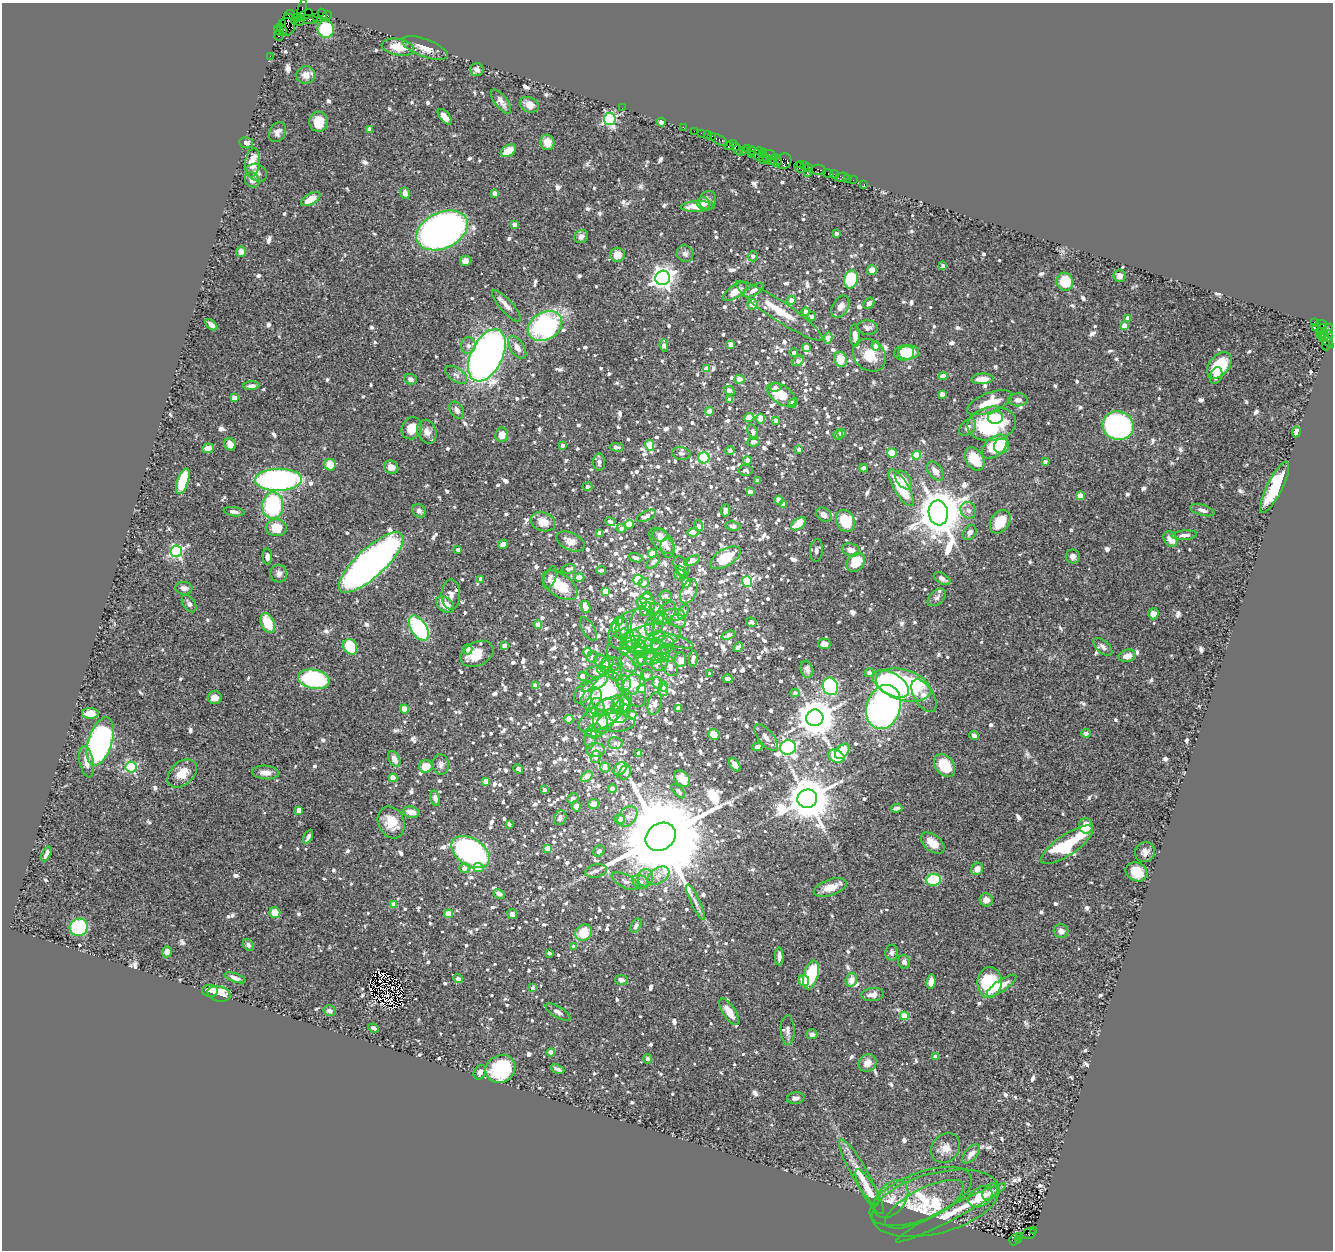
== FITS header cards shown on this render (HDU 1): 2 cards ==
NAXIS1  =                 1331
NAXIS2  =                 1248

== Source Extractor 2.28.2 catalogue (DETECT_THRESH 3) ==
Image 1331 x 1248 px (HDU 1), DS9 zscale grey, 1 PNG px = 1 image px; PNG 1335 x 1252 px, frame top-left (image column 1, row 1248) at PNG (2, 3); each listed source drawn as its Kron ellipse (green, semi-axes under 4 px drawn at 4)
Background 1.33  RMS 0.032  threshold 0.0953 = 3 sigma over >= 5 px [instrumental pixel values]
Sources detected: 1360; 3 with non-positive FLUX_AUTO (blend fragments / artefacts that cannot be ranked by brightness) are neither listed nor drawn; of the other 1357, the 500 brightest by FLUX_AUTO listed and drawn (857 fainter detections omitted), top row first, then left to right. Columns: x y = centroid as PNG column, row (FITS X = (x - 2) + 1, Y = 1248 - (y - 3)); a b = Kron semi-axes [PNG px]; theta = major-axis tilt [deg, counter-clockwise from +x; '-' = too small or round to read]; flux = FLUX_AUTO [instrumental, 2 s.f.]
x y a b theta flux
302 9 11 3 75 140
322 14 5 3 - 95
289 15 5 3 - 50
305 15 8 3 25 220
327 15 5 4 - 60
316 17 2 2 - 51
297 18 5 3 - 160
310 19 8 4 -6 410
294 21 3 2 - 87
300 21 5 3 - 300
283 24 3 3 - 66
288 25 11 7 75 740
282 29 6 3 -54 240
326 29 8 8 - 120
279 31 6 3 -41 160
278 36 5 3 - 170
398 47 16 8 -10 38
425 48 24 9 -20 26
270 56 2 2 - 27
477 69 7 6 - 8.5
306 75 9 8 - 16
501 101 14 6 -53 13
529 105 10 7 -25 18
622 108 2 2 - 30
445 117 9 5 -51 15
610 119 6 6 - 410
319 122 10 9 - 49
661 122 4 4 - 8.2
683 127 2 2 - 32
369 129 4 4 - 12
694 131 2 2 - 48
277 132 10 8 61 12
701 133 2 2 - 36
707 135 2 2 - 68
711 136 3 3 - 140
719 140 9 4 -30 260
547 142 8 7 - 26
246 143 7 5 -11 9.9
733 143 3 3 - 100
729 146 4 3 - 290
736 146 2 2 - 33
747 149 3 2 - 59
738 150 5 2 - 160
743 150 3 3 - 58
751 150 5 3 - 200
508 151 8 5 31 31
760 152 5 3 - 210
763 153 4 2 - 160
751 154 3 2 - 96
756 154 9 4 -41 550
770 155 7 3 -23 310
767 158 3 2 - 79
764 160 4 2 - 110
776 160 6 5 - 230
771 161 4 3 - 380
784 161 8 7 - 470
252 163 15 7 82 46
801 164 4 3 - 110
804 165 3 3 - 93
800 167 6 3 -46 110
808 167 3 3 - 120
819 170 7 5 -10 440
257 173 11 8 -26 9.4
807 173 3 2 - 200
828 174 5 3 - 120
834 174 4 3 - 57
842 177 7 3 12 140
847 178 3 2 - 55
252 180 8 6 -50 13
853 180 2 2 - 40
864 184 3 2 - 21
405 193 6 4 -72 16
495 193 4 4 - 19
311 199 11 5 30 36
708 200 9 8 - 9.6
703 203 6 6 - 10
698 206 17 5 2 31
514 224 4 4 - 15
442 230 27 18 25 1500
836 233 3 3 - 9.8
581 236 7 6 - 13
241 252 5 5 - 16
685 254 9 8 - 9
617 255 7 7 - 28
753 256 5 5 - 8.2
465 261 5 5 - 9.5
943 266 4 3 - 8.8
872 270 5 5 - 17
1119 276 6 6 - 13
663 278 7 7 - 1700
851 279 9 6 75 130
1065 282 9 8 - 73
754 290 11 5 30 13
735 292 14 6 35 31
791 300 4 4 - 19
869 303 6 5 - 7.6
752 304 5 5 - 20
506 306 20 6 -48 17
840 307 12 7 59 14
779 311 51 9 -34 69
806 311 4 4 - 20
812 316 4 4 - 8.1
1128 318 4 4 - 15
1314 322 3 3 - 1400
1321 324 5 2 - 93
211 325 7 4 -41 11
545 326 18 13 30 400
1124 326 4 4 - 25
867 328 10 7 -3 9.2
1316 328 4 2 - 24
1322 329 5 3 - 610
1326 331 8 3 53 410
855 335 11 5 -86 16
1323 335 6 2 -19 200
1328 336 6 4 73 310
828 338 6 4 78 30
1325 340 11 4 -42 310
731 344 4 4 - 21
664 345 6 4 -85 20
1326 345 5 3 - 120
468 346 8 7 - 9.4
876 346 5 4 - 18
517 347 13 7 -57 17
806 347 4 4 - 28
794 352 4 4 - 8.3
904 353 10 7 5 66
908 353 10 7 6 65
487 355 28 15 64 1600
869 355 18 15 -43 43
841 359 8 6 -71 48
798 361 6 5 - 11
1219 365 15 9 48 88
706 369 4 4 - 35
456 375 12 7 -36 10
943 376 5 4 - 14
1216 376 9 6 70 13
410 379 6 5 - 8.9
739 379 5 4 - 24
982 379 11 5 5 24
251 386 8 4 4 9.2
775 387 6 4 14 7.7
729 390 6 4 -27 16
942 394 4 4 - 18
781 395 16 9 -35 55
234 398 4 4 - 23
730 399 4 4 - 17
1018 400 9 6 1 12
793 403 6 4 49 25
989 403 24 9 22 53
457 410 9 6 -55 9.4
710 411 4 4 - 29
749 417 5 4 - 41
995 417 8 6 10 37
760 419 5 4 - 27
775 420 4 3 - 12
992 424 24 17 8 180
1118 426 15 14 - 390
968 427 10 6 51 9.6
412 428 11 10 - 33
427 432 12 9 -69 15
753 432 8 5 -72 8.4
1296 432 5 4 - 13
841 433 4 4 - 8.4
502 435 7 6 - 22
838 435 5 4 - 13
753 442 6 5 - 8.4
230 444 6 5 - 20
562 445 4 3 - 8.8
650 445 5 4 - 62
1002 446 8 7 - 18
617 447 7 4 -1 8.1
995 447 15 9 41 100
208 448 6 4 21 15
799 449 4 4 - 9.4
730 451 4 4 - 9.4
681 453 9 6 -9 9.1
892 453 5 5 - 46
917 455 4 4 - 81
704 458 5 5 - 280
975 459 13 8 -59 52
747 460 4 4 - 12
1045 461 4 3 - 8.1
599 462 8 6 89 8.4
330 465 6 5 - 38
391 467 7 6 - 19
864 468 4 4 - 9.5
746 470 7 5 -5 8
935 471 11 6 -52 16
278 480 23 11 2 550
904 480 10 6 -53 19
183 481 13 5 71 87
757 481 4 4 - 11
587 487 5 4 - 9.2
1275 487 28 8 63 130
901 488 21 7 -59 110
750 492 4 4 - 14
1080 496 4 4 - 30
779 500 4 4 - 35
783 504 4 4 - 14
273 505 13 10 86 240
725 510 6 3 84 12
968 510 8 7 - 9.7
1202 510 12 5 -16 10
419 511 7 6 - 8.2
234 512 10 4 -8 10
938 513 12 9 -82 11000
824 515 8 6 -37 14
646 516 10 5 26 16
845 521 11 9 -63 81
543 522 12 9 -19 32
610 522 5 3 - 8.8
1000 522 13 9 56 53
629 524 4 4 - 48
799 524 8 5 37 51
698 526 5 4 - 8.3
733 526 7 4 -10 10
276 528 10 8 -1 48
621 528 5 4 - 8.1
693 532 5 4 - 17
970 532 8 6 55 9.5
600 533 4 4 - 22
660 535 7 6 - 12
1184 535 13 4 5 10
1171 539 8 6 -51 28
570 541 15 8 -25 22
662 541 15 8 -47 25
503 544 5 4 - 13
667 548 10 7 -77 7.8
458 550 4 3 - 9.8
816 550 11 6 84 8.7
851 550 9 6 -16 16
176 551 6 6 - 440
652 554 4 4 - 48
1073 556 7 7 - 9.7
267 557 8 4 -86 8.9
635 558 7 4 -20 10
725 558 17 8 32 75
692 561 8 4 22 34
371 562 42 14 42 1200
653 562 8 4 43 9.7
856 562 10 8 54 50
681 566 10 7 -62 16
568 569 7 4 13 8.9
601 570 5 3 - 7.7
681 572 7 3 -54 9.1
279 573 9 8 - 10
679 574 5 5 - 8.1
550 577 12 5 71 9.1
579 577 5 4 - 25
481 579 4 4 - 11
942 579 9 5 -32 10
638 580 5 5 - 130
747 581 5 5 - 220
644 583 5 5 - 18
686 583 4 4 - 19
560 585 20 11 -36 64
184 588 8 6 -5 11
605 591 4 4 - 39
689 591 13 7 66 15
451 595 15 9 -90 16
647 596 4 4 - 11
666 596 6 5 - 9
937 597 11 7 41 8.3
641 602 5 5 - 21
648 602 9 6 -59 26
189 604 9 6 -56 8.5
445 604 10 7 -40 28
585 607 6 4 -65 26
646 609 7 6 - 15
656 609 7 5 -19 18
683 612 7 4 59 19
665 614 13 8 49 10
1153 614 5 5 - 14
673 615 11 6 3 17
660 617 6 5 - 8.9
663 619 6 5 - 11
619 621 4 4 - 22
678 621 8 6 -13 11
751 622 5 4 - 8
268 623 10 6 -64 62
538 624 4 4 - 23
654 624 12 8 62 17
615 627 6 4 -89 36
419 628 14 7 -58 240
642 628 20 11 -81 32
588 629 13 6 -60 8.2
622 629 11 6 -88 13
632 629 26 17 34 61
728 635 7 4 19 16
659 636 6 4 -4 8
626 638 11 5 -66 9.7
651 638 30 13 12 54
631 639 10 8 35 14
673 640 21 5 -17 13
644 644 8 5 -17 14
824 644 6 5 - 15
663 645 11 9 21 14
505 646 4 4 - 24
656 646 13 6 -20 13
350 647 8 6 -61 86
629 647 11 5 28 35
640 647 7 6 - 24
738 647 5 3 - 11
1103 647 11 6 -42 9.4
468 649 5 4 - 9.7
647 649 23 10 -21 40
587 652 4 4 - 37
477 654 17 12 26 49
666 654 10 8 -10 19
1127 656 9 6 15 18
593 657 6 5 - 8.9
653 657 10 6 31 14
646 659 10 5 16 8.5
693 659 8 3 89 9.7
640 660 7 6 - 8.7
680 660 7 6 - 16
602 662 9 6 -44 16
659 663 8 7 - 12
607 664 9 6 63 11
612 664 10 6 11 11
627 664 10 6 -41 11
670 666 10 7 -60 16
807 669 9 6 -72 7.8
603 670 6 5 - 19
627 671 38 14 -68 45
597 672 10 6 3 12
615 672 8 7 - 9.9
869 673 4 4 - 14
710 674 4 3 - 8.2
647 675 6 5 - 11
582 676 4 4 - 23
314 679 16 9 -12 230
727 679 5 3 - 15
624 683 7 7 - 15
657 683 6 5 - 15
595 684 14 5 26 42
891 684 20 11 -31 180
632 685 11 8 61 43
903 685 28 15 -16 410
535 686 4 4 - 24
663 686 5 4 - 8.1
830 686 9 7 -70 290
642 689 4 4 - 39
663 690 6 5 - 9.7
607 691 20 15 64 250
584 692 12 7 53 21
795 693 4 4 - 9.4
924 696 18 9 -58 27
215 698 7 6 - 19
592 698 12 9 53 29
626 701 11 6 82 8.7
655 703 12 6 74 9.6
618 704 7 6 - 11
597 707 9 7 -74 10
605 707 10 7 41 15
884 707 22 16 72 1000
678 708 4 4 - 16
405 709 4 4 - 55
625 709 5 4 - 28
90 713 8 5 0 22
592 713 5 4 - 8.3
604 714 29 12 32 45
632 715 4 4 - 19
618 717 9 5 -13 17
815 718 8 8 - 6700
569 719 4 4 - 46
601 722 12 7 -76 19
605 722 19 7 49 24
616 722 18 9 -2 30
594 733 7 5 -3 9.3
1086 733 4 4 - 8.6
714 734 6 5 - 18
974 736 5 4 - 9
590 737 12 5 82 9.7
766 737 16 7 -50 13
100 741 25 12 73 650
615 743 7 6 - 8.6
757 747 5 4 - 10
788 747 8 7 - 710
596 750 9 7 -3 18
842 751 9 5 50 61
639 753 4 4 - 15
836 756 8 6 -25 71
596 757 6 5 - 9.8
394 759 8 5 -64 15
87 762 16 7 -79 18
441 764 10 8 -82 8.8
735 765 7 4 -56 12
944 765 13 9 -53 61
426 766 7 6 - 40
131 767 5 5 - 240
605 768 5 5 - 10
518 769 5 3 - 10
620 769 7 5 42 27
266 772 13 7 -3 17
625 772 7 5 70 14
182 773 17 11 42 37
587 777 6 4 37 29
393 778 4 4 - 35
682 779 9 6 -47 40
486 781 4 4 - 22
612 788 4 4 - 11
544 790 3 3 - 8.8
678 791 9 4 -46 7.9
435 798 8 5 -76 9.6
573 798 6 4 35 11
807 799 10 9 - 9900
593 804 5 5 - 20
576 806 5 4 - 15
897 808 6 4 7 7.9
299 810 4 4 - 20
411 812 8 5 -13 21
627 816 11 8 47 19
560 818 7 6 - 8.7
619 819 5 4 - 28
391 822 16 13 -66 45
509 824 4 3 - 8
1086 826 8 7 - 41
308 837 7 3 64 8.2
661 837 16 13 33 58000
933 843 14 8 -39 28
1067 845 31 10 34 150
548 848 4 4 - 29
599 851 6 5 - 8.2
471 852 21 13 -32 540
1145 852 10 9 - 12
46 854 8 3 64 8.3
464 868 5 5 - 15
479 868 5 4 - 20
977 869 6 5 - 16
596 871 11 6 12 9.7
1137 872 11 9 -25 43
658 876 12 7 33 16
645 878 8 7 - 13
933 880 7 6 - 86
625 881 15 6 -27 10
640 882 8 6 -36 10
830 888 17 8 19 30
499 894 6 4 -28 8.4
986 900 7 6 - 17
695 902 19 4 -65 11
394 904 4 4 - 28
275 913 5 5 - 30
449 914 4 4 - 46
512 914 5 4 - 11
636 926 8 4 61 8.5
79 927 9 8 - 190
1061 931 7 7 - 13
584 933 9 7 44 51
248 945 6 5 - 7.9
574 947 4 3 - 18
167 952 5 4 - 9.6
549 953 4 3 - 7.7
892 953 8 6 -88 7.9
779 956 9 3 -90 8.9
904 962 7 6 - 8.4
811 975 15 7 74 120
235 978 11 4 -20 8.4
458 979 5 4 - 11
621 980 6 5 - 8
804 980 6 5 - 30
851 980 7 5 74 20
931 982 7 4 82 19
990 982 15 12 87 150
1001 986 17 5 34 29
533 988 4 4 - 9.3
210 991 8 6 -1 22
219 994 12 7 -16 43
873 994 11 6 6 18
330 1011 6 5 - 9.3
558 1012 14 5 -31 11
729 1012 15 6 -57 30
904 1016 4 4 - 60
374 1028 5 3 - 9.4
788 1030 15 7 -88 11
812 1034 5 5 - 10
551 1052 4 4 - 26
935 1057 4 4 - 12
648 1059 4 4 - 8.4
867 1063 9 8 - 19
500 1069 15 13 29 190
557 1069 7 3 -23 8.1
480 1072 7 6 - 9.9
796 1098 9 5 10 8.7
945 1148 16 13 46 23
971 1154 11 6 47 13
859 1172 37 8 -60 37
869 1192 25 7 -60 32
990 1192 9 6 53 9.1
921 1196 54 23 22 110
980 1197 13 9 32 49
891 1199 21 14 51 33
936 1203 65 30 15 130
924 1204 44 15 27 62
951 1213 62 7 27 63
1034 1230 3 2 - 180
1029 1233 7 5 17 520
1019 1236 3 2 - 260
1014 1240 6 5 - 440
1018 1240 3 3 - 110
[857 fainter detections neither listed nor drawn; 3 non-positive-flux detections neither listed nor drawn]